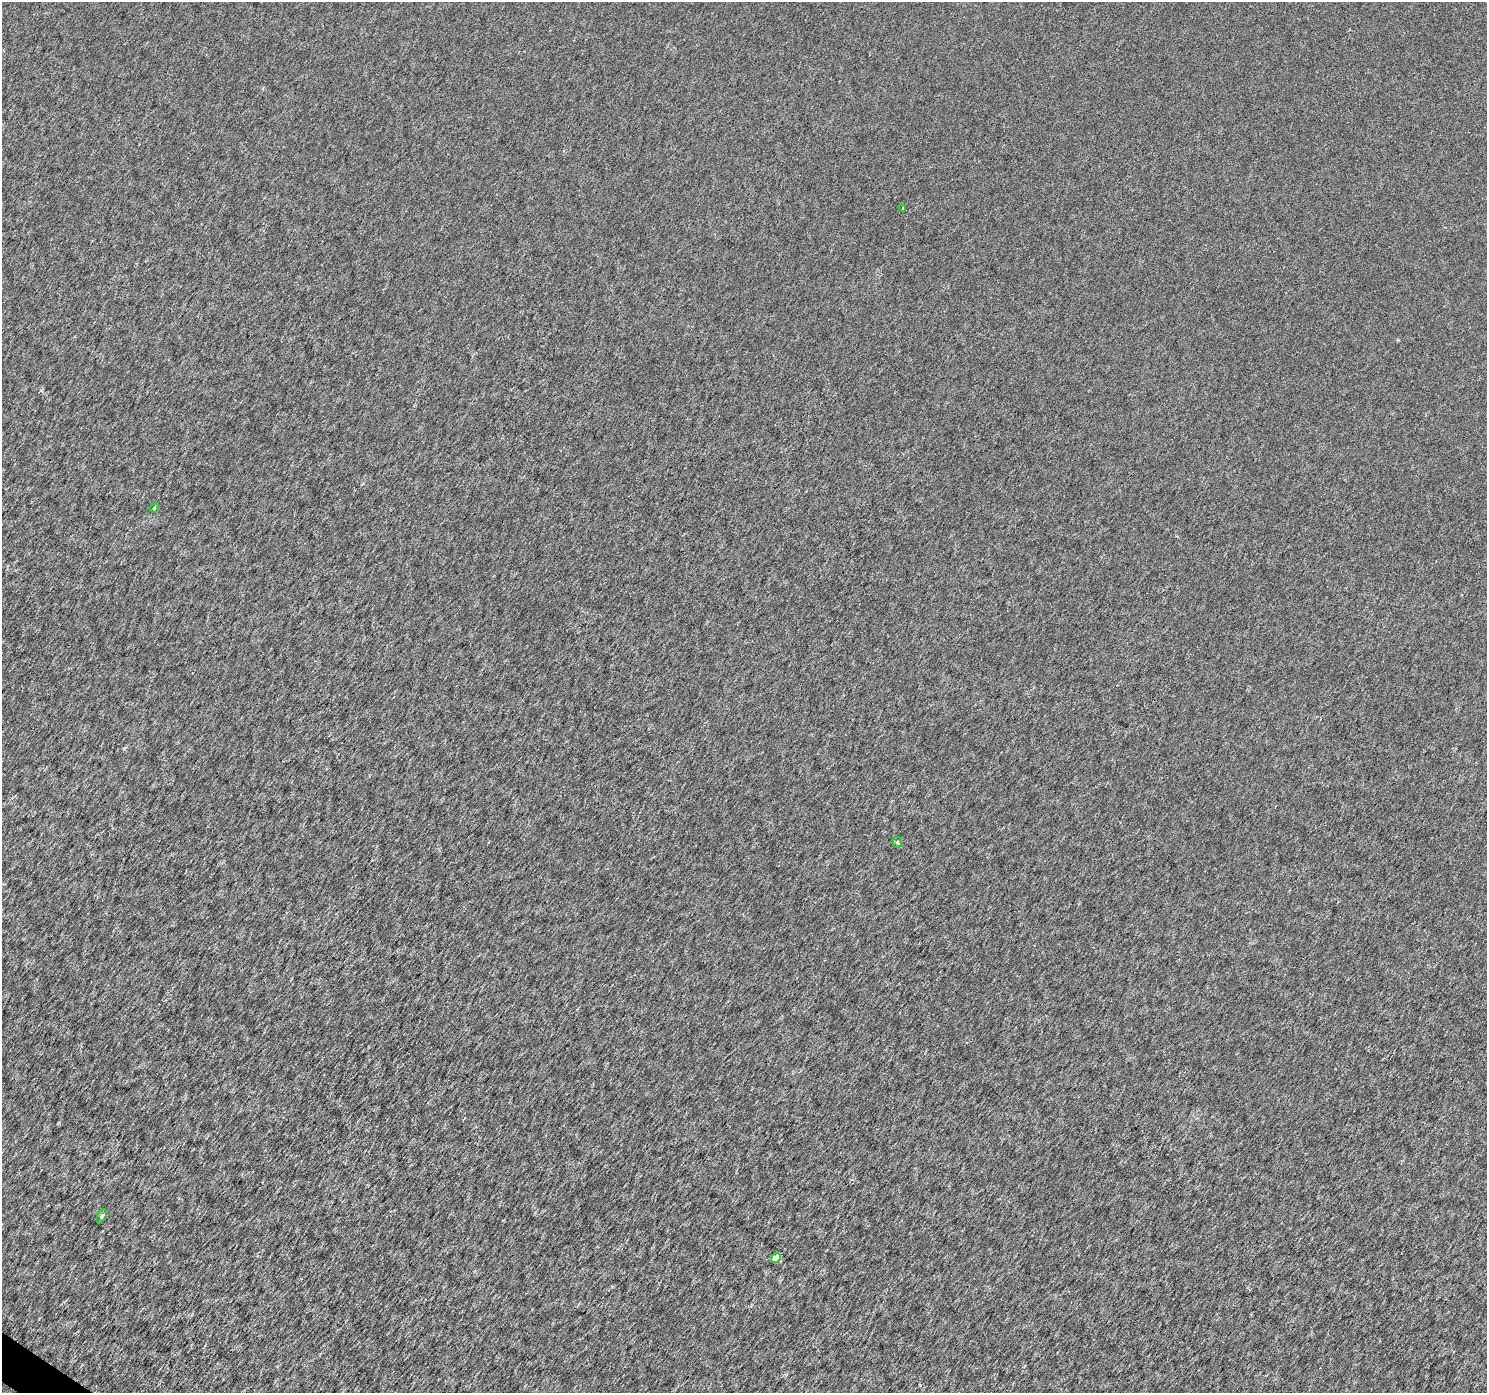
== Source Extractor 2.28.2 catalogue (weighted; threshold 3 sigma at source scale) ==
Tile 7 of 4 x 4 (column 3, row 2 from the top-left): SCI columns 2972-4456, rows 2968-4358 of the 5948 x 5997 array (HDU 1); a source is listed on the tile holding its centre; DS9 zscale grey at full resolution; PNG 1489 x 1395 px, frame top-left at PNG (2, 2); each listed source drawn as its Kron ellipse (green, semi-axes under 4 px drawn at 4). Shown black and unused: <1% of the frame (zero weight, under 3 of 6 exposures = <1% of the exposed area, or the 3 px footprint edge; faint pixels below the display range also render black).
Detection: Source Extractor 2.28.2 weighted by HDU 2 'WHT'; one run over the whole footprint, this tile lists its part. Background -3.44e-05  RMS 0.0017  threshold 0.00692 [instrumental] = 3 sigma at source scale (4.09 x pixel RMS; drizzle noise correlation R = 1.36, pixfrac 0.8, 0.0396/0.0396 arcsec/px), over >= 5 px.
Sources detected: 5; all 5 listed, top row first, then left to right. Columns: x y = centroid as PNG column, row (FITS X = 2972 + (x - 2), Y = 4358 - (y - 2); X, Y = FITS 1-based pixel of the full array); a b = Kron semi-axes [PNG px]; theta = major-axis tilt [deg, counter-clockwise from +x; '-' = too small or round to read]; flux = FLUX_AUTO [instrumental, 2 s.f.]
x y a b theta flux
903 208 4 2 - 0.12
154 508 5 4 - 0.2
897 842 5 5 - 0.27
102 1216 7 4 67 0.27
776 1258 5 4 - 2.6